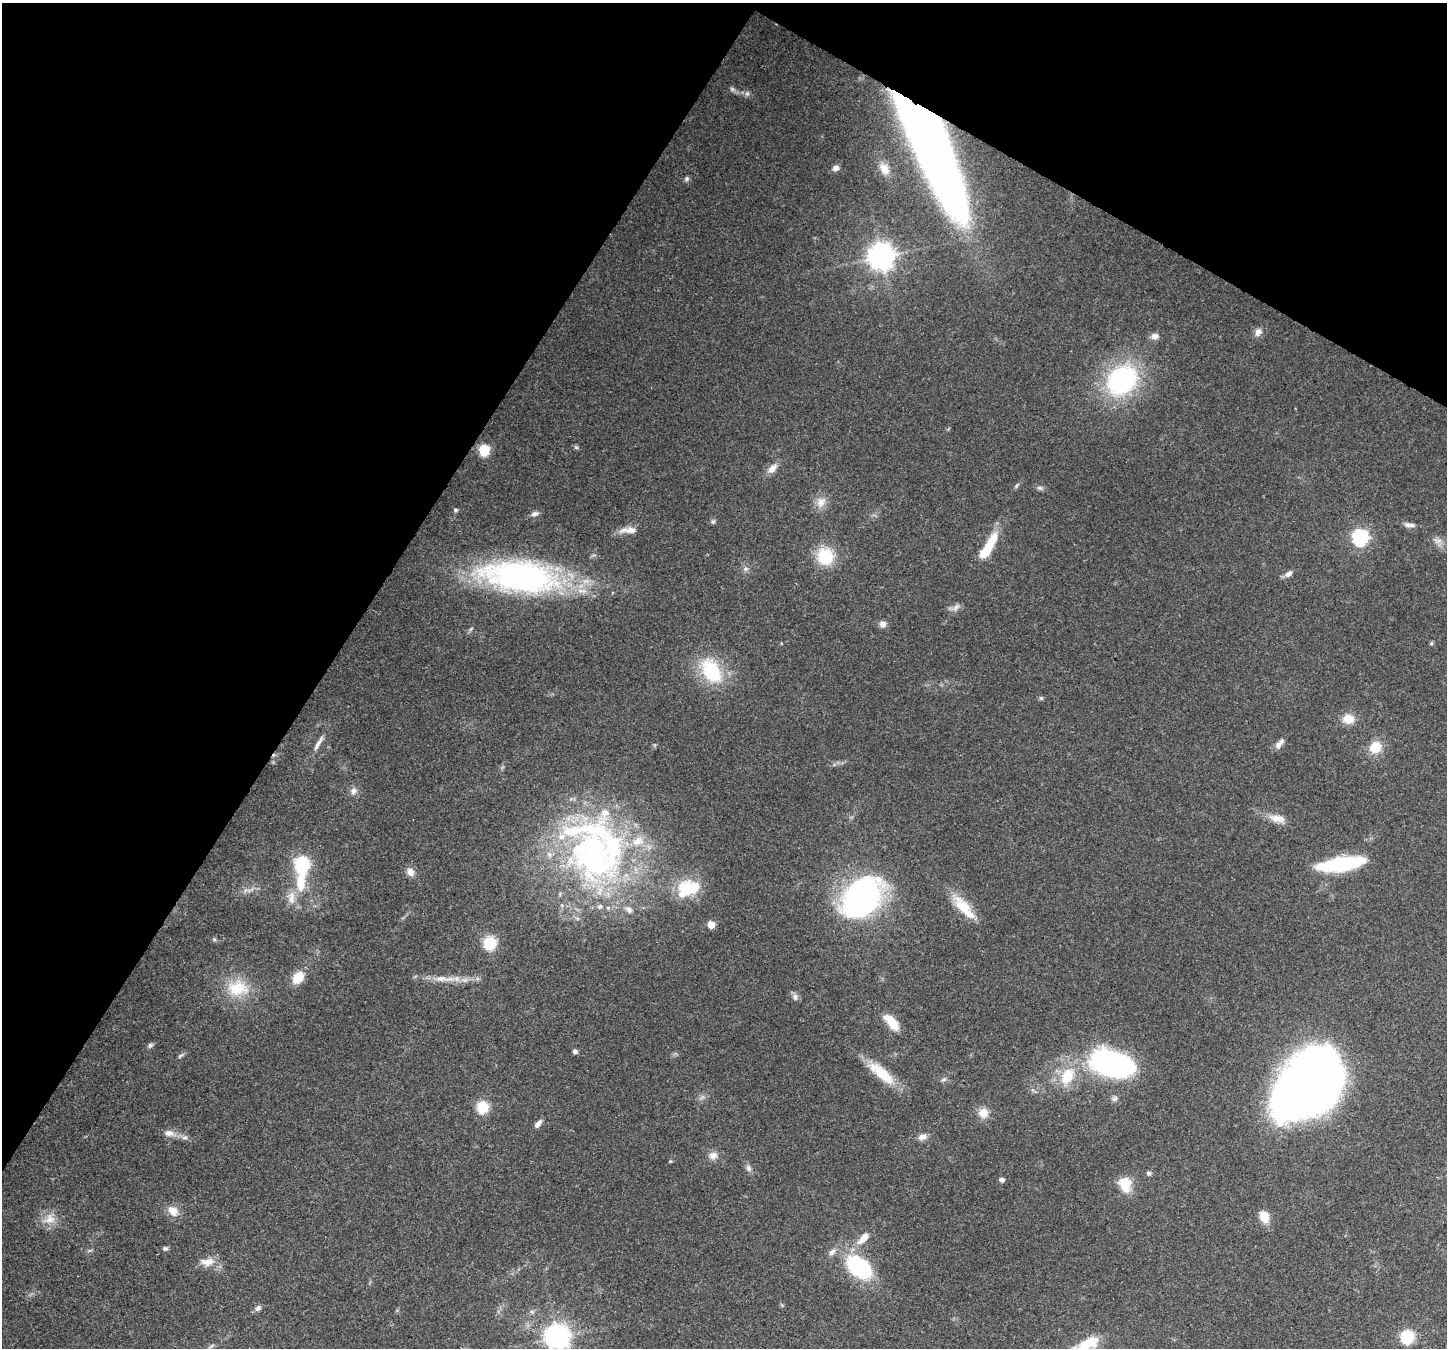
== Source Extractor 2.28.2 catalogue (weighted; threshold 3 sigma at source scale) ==
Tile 2 of 4 x 4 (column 2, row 1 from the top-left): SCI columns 1520-2964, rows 4396-5741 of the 5923 x 6035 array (HDU 1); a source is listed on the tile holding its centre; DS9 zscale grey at full resolution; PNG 1449 x 1350 px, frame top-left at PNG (2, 3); no overlay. Shown black and unused: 30% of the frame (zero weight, under 3 of 4 exposures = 8% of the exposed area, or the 3 px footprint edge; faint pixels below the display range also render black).
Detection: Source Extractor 2.28.2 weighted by HDU 2 'WHT'; one run over the whole footprint, this tile lists its part. Background 0.121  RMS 0.0044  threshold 0.0197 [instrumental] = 3 sigma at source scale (4.5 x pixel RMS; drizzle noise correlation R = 1.50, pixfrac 1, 0.0396/0.0396 arcsec/px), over >= 5 px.
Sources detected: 104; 2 too faint to see at this stretch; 5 inside a brighter object's white glare — not listed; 7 inside a brighter listed object's ellipse — not listed separately; the other 90 listed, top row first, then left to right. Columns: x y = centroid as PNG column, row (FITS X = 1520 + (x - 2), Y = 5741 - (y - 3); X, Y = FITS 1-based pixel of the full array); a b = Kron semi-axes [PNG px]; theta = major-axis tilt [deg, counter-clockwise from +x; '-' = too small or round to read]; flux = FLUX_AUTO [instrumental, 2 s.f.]
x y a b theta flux
732 89 8 6 -17 1.3
747 94 7 6 - 1.2
929 131 106 28 -68 570
836 168 7 6 - 2.5
884 169 16 10 -59 5
686 179 7 6 - 1
881 256 9 8 - 530
1258 332 11 8 61 2.4
1155 336 9 7 4 2.8
1122 380 35 27 45 66
576 447 8 5 -29 0.8
484 450 6 6 - 34
772 468 16 8 46 3.8
1040 488 8 6 -15 1.2
821 502 17 12 62 4.6
456 510 5 5 - 1.1
534 514 9 6 15 1.8
713 521 7 5 74 0.84
1409 525 16 6 -5 2.1
631 530 19 10 1 4.2
1360 537 7 7 - 110
1438 541 14 8 -16 2.8
988 547 44 10 61 15
825 556 20 18 -55 17
745 569 8 7 - 1.5
1289 574 10 6 41 2.1
521 577 66 26 -6 170
955 608 16 7 23 2.3
883 624 8 8 - 2.3
1431 643 6 4 59 0.6
711 671 33 21 -58 27
1041 698 5 5 - 0.71
1348 719 15 12 -4 5.9
318 743 24 5 59 3
1278 745 10 8 60 2.2
1375 747 12 11 - 10
353 791 10 9 - 2.2
1277 819 24 10 -13 5.6
593 854 106 65 -74 170
302 864 7 7 - 73
1342 864 45 12 9 40
410 872 11 9 -49 3.2
301 881 24 11 88 14
687 888 32 20 6 19
250 890 15 4 16 2.1
291 898 21 10 -86 5.3
862 898 41 29 43 120
963 907 40 12 -48 12
711 924 7 6 - 4.4
214 939 5 5 - 0.69
490 943 6 6 - 53
298 978 14 10 51 9
441 979 22 8 1 5.4
238 988 32 23 -3 17
795 997 10 7 -66 1.7
891 1022 21 9 -50 8.8
150 1045 8 6 36 1.1
575 1051 4 4 - 1.7
180 1056 9 5 36 0.97
1116 1065 51 28 -14 78
881 1073 40 13 -41 15
1067 1076 22 14 59 14
944 1079 8 5 18 0.98
1310 1083 70 47 45 380
702 1097 8 4 53 1.2
1114 1098 9 7 29 1.4
483 1107 6 6 - 40
983 1113 12 12 - 4.9
538 1124 11 5 52 2.3
169 1133 14 9 -9 3.6
185 1137 8 7 - 1.6
922 1137 12 8 9 2.6
713 1155 12 10 17 3.1
670 1161 5 4 - 0.5
748 1168 10 7 -70 1.7
1149 1173 6 6 - 0.96
1002 1180 4 4 - 2.1
1125 1185 20 14 -73 8.9
173 1211 15 11 -38 5
1264 1217 13 10 -69 6.8
49 1219 19 14 23 6.2
863 1238 17 8 45 5.7
165 1248 7 5 13 0.97
832 1252 11 7 42 2.1
207 1262 20 10 3 5.5
859 1267 23 15 -38 46
258 1308 8 7 - 1.7
557 1337 8 8 - 430
1407 1337 6 6 - 61
1084 1345 20 10 30 16
Overlapping masked pixels (flux is a lower limit): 1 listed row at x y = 929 131
Isophote crosses this tile's border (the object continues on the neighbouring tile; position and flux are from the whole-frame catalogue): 2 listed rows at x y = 557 1337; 1084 1345